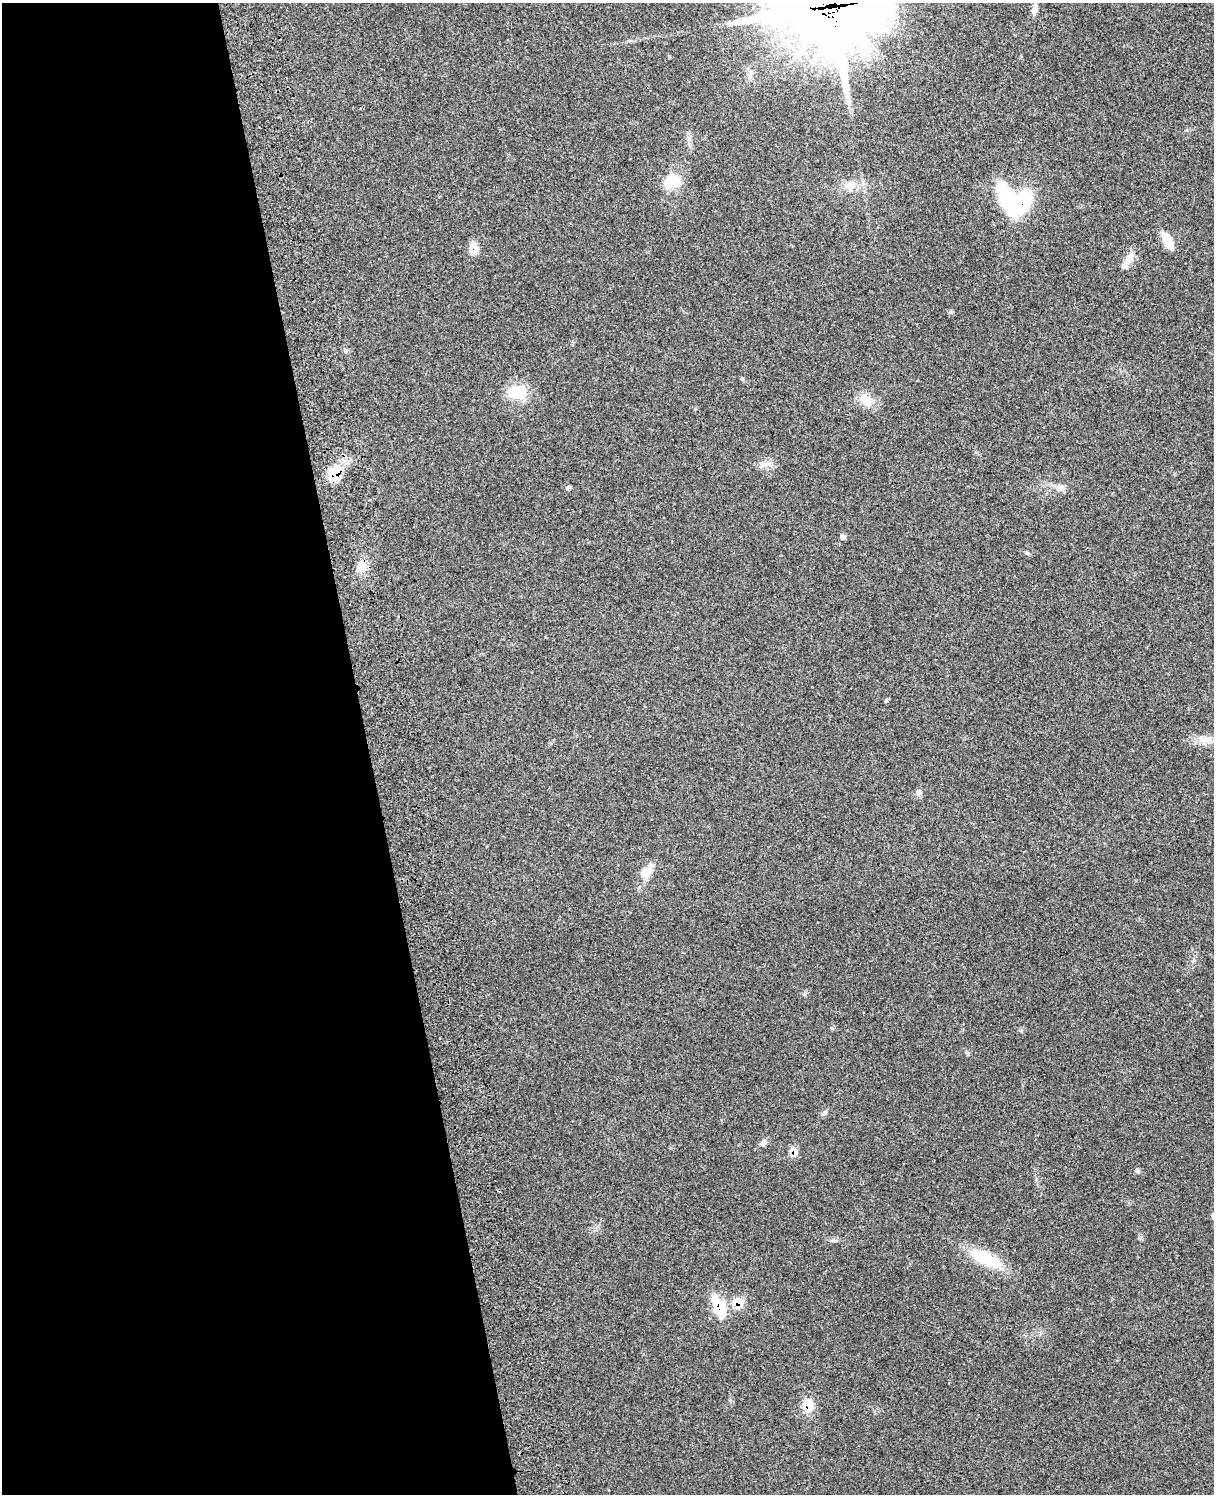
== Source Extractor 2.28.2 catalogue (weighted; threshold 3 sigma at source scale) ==
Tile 5 of 4 x 3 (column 1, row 2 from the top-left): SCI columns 114-1325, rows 1665-3156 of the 5082 x 4924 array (HDU 1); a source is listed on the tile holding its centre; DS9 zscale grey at full resolution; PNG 1216 x 1496 px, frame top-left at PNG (2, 3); no overlay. Shown black and unused: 30% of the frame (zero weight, under 3 of 4 exposures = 6% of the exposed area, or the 3 px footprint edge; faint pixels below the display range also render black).
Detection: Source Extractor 2.28.2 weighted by HDU 2 'WHT'; one run over the whole footprint, this tile lists its part. Background 0.234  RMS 0.0086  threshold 0.0388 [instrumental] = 3 sigma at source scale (4.5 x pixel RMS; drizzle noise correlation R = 1.50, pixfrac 1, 0.05/0.05 arcsec/px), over >= 5 px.
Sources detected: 31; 1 inside a brighter object's white glare — not listed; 1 inside a brighter listed object's ellipse — not listed separately; the other 29 listed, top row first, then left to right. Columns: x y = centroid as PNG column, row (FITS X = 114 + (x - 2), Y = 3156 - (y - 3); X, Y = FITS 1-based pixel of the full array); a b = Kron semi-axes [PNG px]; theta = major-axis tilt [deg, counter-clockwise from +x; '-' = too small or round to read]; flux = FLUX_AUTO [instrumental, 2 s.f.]
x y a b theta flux
832 5 40 31 2 9100
1035 9 13 6 79 4.5
672 182 21 16 30 18
850 185 16 11 -14 8.6
1007 198 34 14 -65 69
1167 240 19 8 -60 14
474 248 13 10 90 8
1130 258 17 9 53 7.3
517 392 22 15 1 23
865 400 19 13 -34 12
765 464 7 4 18 2.7
335 474 23 14 74 23
568 487 7 4 19 1.3
1061 488 10 8 -17 4.6
843 536 7 5 -51 2.3
361 565 12 6 16 4.8
887 700 6 3 71 1
1204 740 9 6 22 4.1
918 792 7 6 - 2.2
646 871 22 10 46 9.9
824 1113 7 4 46 1.6
763 1143 11 6 60 2.6
794 1151 11 8 -59 5.9
1138 1172 7 5 -52 1.5
1213 1215 7 5 71 1.6
985 1258 43 15 -25 33
738 1303 12 12 - 11
719 1305 28 15 -66 24
808 1406 18 13 -77 11
Overlapping masked pixels (flux is a lower limit): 7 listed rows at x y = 832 5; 474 248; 335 474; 794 1151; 738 1303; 719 1305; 808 1406
Isophote crosses this tile's border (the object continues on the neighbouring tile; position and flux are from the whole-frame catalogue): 2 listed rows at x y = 832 5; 1213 1215
Unlisted compact peaks at least as high as the median listed source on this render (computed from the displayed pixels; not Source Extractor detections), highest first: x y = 950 312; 968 1054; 1027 553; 742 378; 833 1240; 1021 1030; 805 994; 832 1028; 695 409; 345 350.